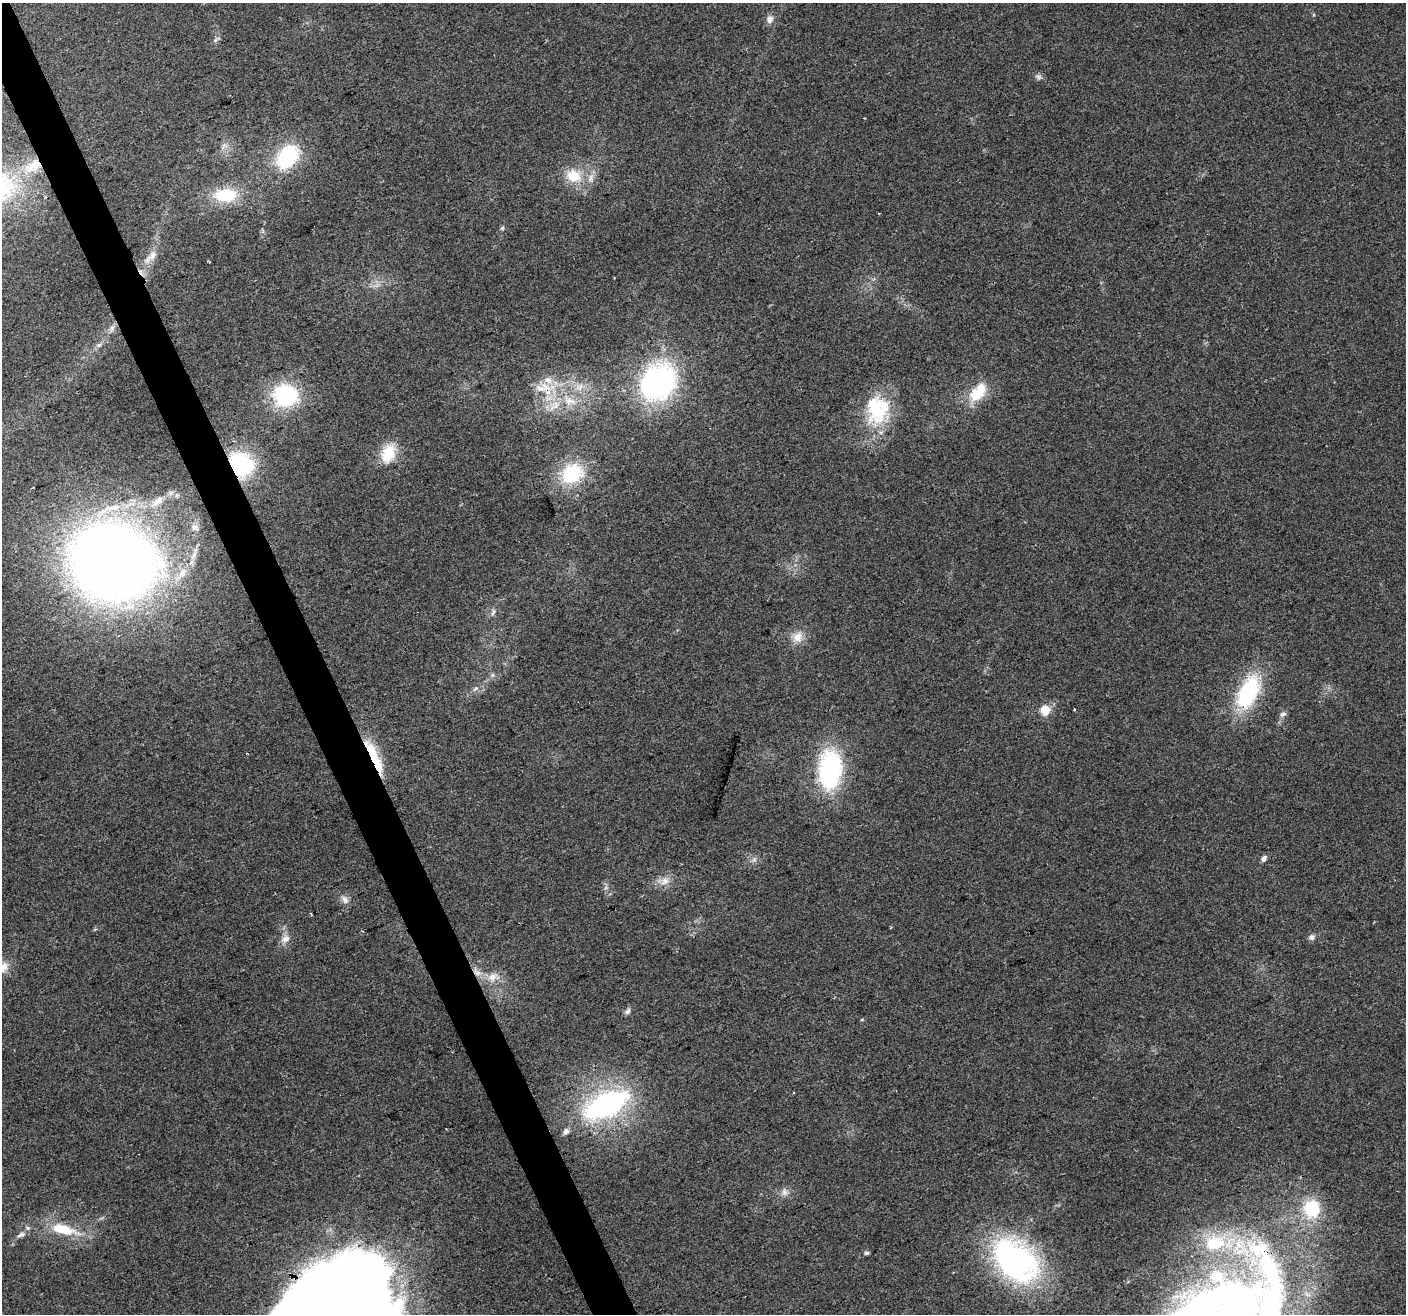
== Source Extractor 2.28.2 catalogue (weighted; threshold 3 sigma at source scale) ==
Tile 11 of 4 x 4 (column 3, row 3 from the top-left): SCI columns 2812-4215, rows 1455-2766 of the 5620 x 5476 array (HDU 1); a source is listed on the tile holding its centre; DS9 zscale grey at full resolution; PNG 1408 x 1316 px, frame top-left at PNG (2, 3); no overlay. Shown black and unused: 3% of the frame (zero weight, under 2 of 3 exposures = <1% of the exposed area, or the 3 px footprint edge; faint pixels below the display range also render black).
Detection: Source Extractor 2.28.2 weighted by HDU 2 'WHT'; one run over the whole footprint, this tile lists its part. Background 0.0635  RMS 0.0073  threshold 0.033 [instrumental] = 3 sigma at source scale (4.5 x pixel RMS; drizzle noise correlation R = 1.50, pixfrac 1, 0.0396/0.0396 arcsec/px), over >= 5 px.
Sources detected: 66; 1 too faint to see at this stretch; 1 inside a brighter object's white glare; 2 cosmic-ray / hot-pixel residue — not listed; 12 inside a brighter listed object's ellipse — not listed separately; the other 50 listed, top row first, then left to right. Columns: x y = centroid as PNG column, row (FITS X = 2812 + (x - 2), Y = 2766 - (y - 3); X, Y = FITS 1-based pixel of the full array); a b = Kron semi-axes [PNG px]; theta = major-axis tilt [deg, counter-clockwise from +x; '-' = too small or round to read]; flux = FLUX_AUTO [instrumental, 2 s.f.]
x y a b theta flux
770 19 10 9 - 4.1
1038 76 8 5 -53 2
287 157 31 21 49 51
33 165 27 14 31 21
573 176 23 18 -14 20
225 195 31 17 1 30
502 228 6 5 - 1.1
152 255 14 9 55 6.4
112 328 10 6 73 2.9
99 345 7 6 - 2
658 382 39 30 49 160
580 387 14 7 46 5.2
546 388 17 10 -56 13
978 392 28 15 49 23
285 395 18 15 -10 89
554 406 20 11 39 12
876 410 44 30 -64 47
388 453 27 17 71 21
240 465 20 17 -35 81
572 473 29 23 31 41
158 501 19 10 37 9.2
195 528 10 8 -29 4
112 562 66 56 -16 1100
493 612 11 4 69 2.1
798 637 15 13 49 8.8
475 689 9 6 31 2.5
1248 692 40 20 65 68
1045 710 10 9 - 13
1074 710 3 3 - 1.7
1283 714 9 6 33 2.6
373 756 46 11 -67 30
830 770 39 23 86 100
1264 858 9 6 61 2.6
754 860 7 4 1 1.8
665 881 14 11 16 6.9
345 899 13 8 -49 4.1
890 928 4 2 - 0.67
1311 937 8 7 - 2.8
285 939 13 10 44 5.5
3 967 18 12 55 8.8
477 972 12 8 -31 6
492 977 14 10 42 7.7
627 1011 9 6 42 2.4
606 1104 55 27 26 140
784 1192 12 8 -79 3.8
64 1229 41 13 -14 27
21 1235 12 6 20 3
867 1253 6 5 - 1.5
1016 1260 50 34 -41 200
1233 1314 165 71 58 620
Overlapping masked pixels (flux is a lower limit): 6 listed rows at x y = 33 165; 546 388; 240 465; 373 756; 477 972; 1233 1314
Isophote crosses this tile's border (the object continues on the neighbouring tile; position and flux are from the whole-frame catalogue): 2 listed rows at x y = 3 967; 1233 1314